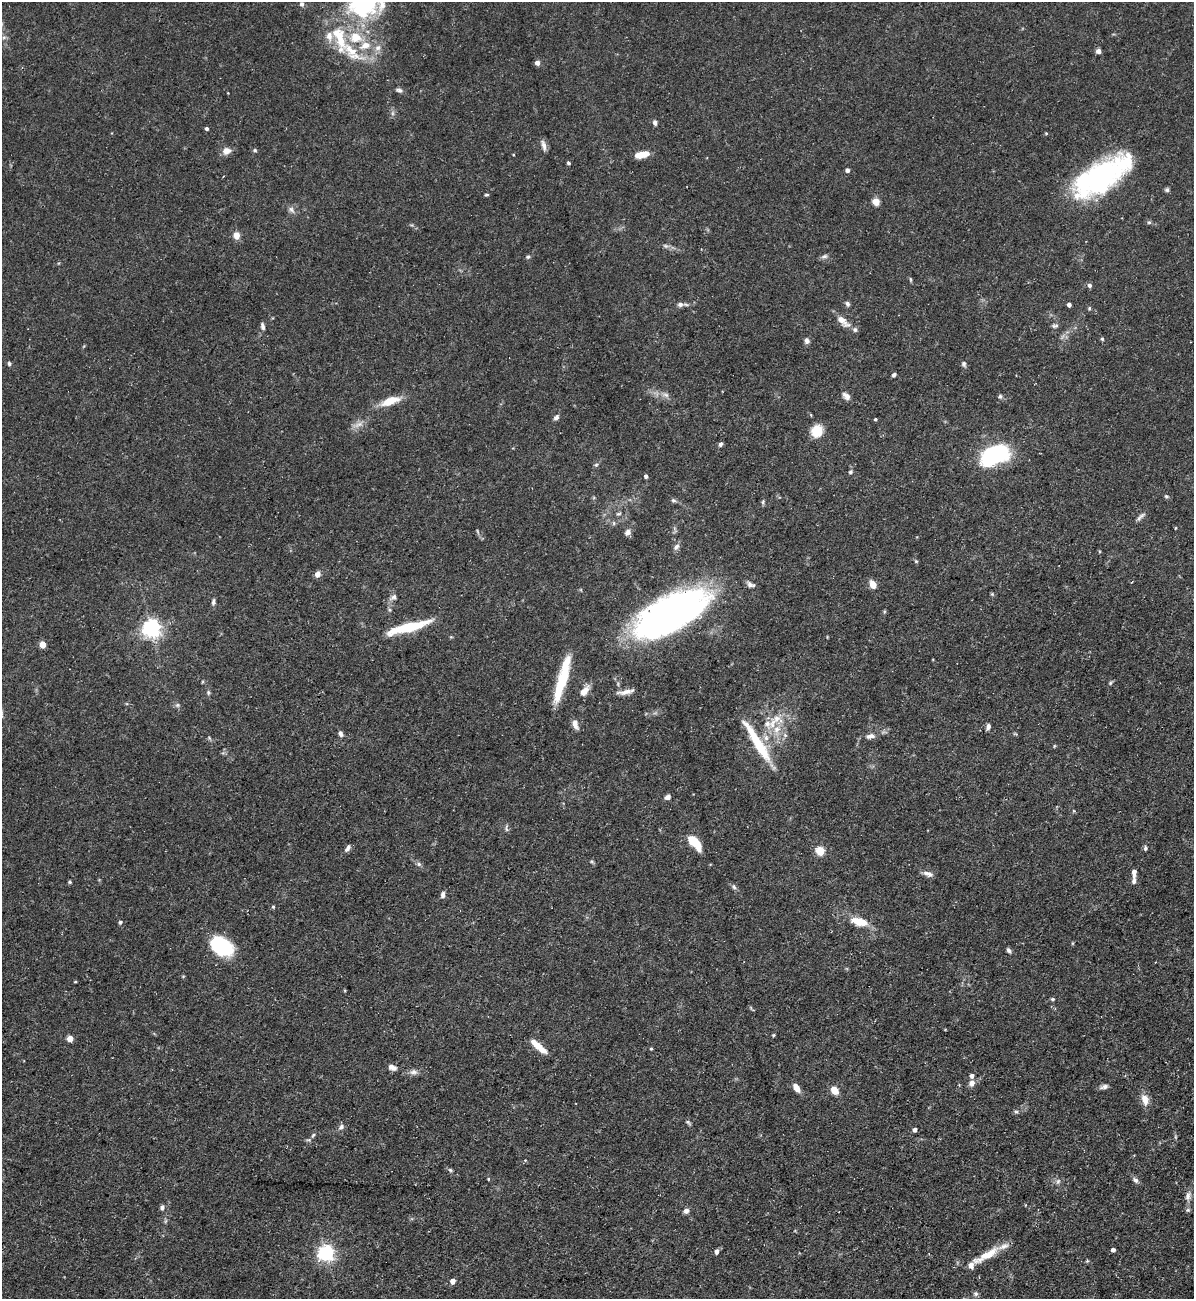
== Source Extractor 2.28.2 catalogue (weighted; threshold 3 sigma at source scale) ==
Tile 6 of 4 x 4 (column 2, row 2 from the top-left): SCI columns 1334-2525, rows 2597-3893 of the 5172 x 5191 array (HDU 1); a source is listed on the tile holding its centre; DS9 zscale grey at full resolution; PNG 1196 x 1301 px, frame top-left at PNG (2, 2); no overlay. Shown black and unused: <1% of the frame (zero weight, under 3 of 5 exposures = <1% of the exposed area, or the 3 px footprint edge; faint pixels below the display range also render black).
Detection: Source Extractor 2.28.2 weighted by HDU 2 'WHT'; one run over the whole footprint, this tile lists its part. Background 0.0757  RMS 0.0041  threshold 0.0185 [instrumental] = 3 sigma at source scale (4.5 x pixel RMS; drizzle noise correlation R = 1.50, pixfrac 1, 0.05/0.05 arcsec/px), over >= 5 px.
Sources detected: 157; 1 too faint to see at this stretch — not listed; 17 inside a brighter listed object's ellipse — not listed separately; the other 139 listed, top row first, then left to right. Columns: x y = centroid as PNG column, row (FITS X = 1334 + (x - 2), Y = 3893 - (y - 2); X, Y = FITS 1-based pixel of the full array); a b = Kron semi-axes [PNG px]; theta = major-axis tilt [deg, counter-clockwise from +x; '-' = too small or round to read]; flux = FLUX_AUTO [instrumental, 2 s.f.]
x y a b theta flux
302 4 6 5 - 1.2
363 5 43 35 19 42
4 37 6 4 18 0.73
378 48 10 8 35 2.4
351 50 45 17 -43 18
1098 51 6 5 - 1.7
537 63 4 4 - 2.7
399 90 9 5 -14 1.1
392 113 7 4 90 0.94
655 122 7 4 -78 1.2
206 129 4 3 - 0.91
1046 133 4 3 - 0.38
544 145 15 5 -76 1.8
255 150 5 4 - 0.59
226 151 9 8 - 3.3
641 155 12 5 13 8.1
568 163 5 3 - 0.63
847 170 4 4 - 1.5
1099 177 56 25 33 82
1167 190 5 5 - 0.89
487 195 5 4 - 0.55
876 202 5 5 - 10
291 210 11 6 -53 1.6
1149 222 6 5 - 0.64
236 235 9 7 -78 3
665 246 8 6 -20 1.1
824 256 9 5 17 1.2
528 257 6 4 21 0.67
911 279 7 3 -81 0.54
1089 285 6 5 - 1.1
680 304 8 6 2 1.5
847 304 7 5 -59 1.1
1069 304 4 4 - 1.6
1089 308 5 4 - 0.54
842 321 19 8 -43 4.6
263 326 9 5 -81 1.3
1055 326 8 5 4 0.96
1102 339 5 4 - 0.63
807 341 8 6 -83 1.4
9 364 6 4 -86 0.8
964 364 7 6 - 1
894 375 5 4 - 0.92
666 395 10 6 -19 1.7
846 396 11 7 -43 1.9
1000 396 6 5 - 0.79
390 401 26 9 19 7.4
556 417 7 5 44 1.4
875 419 4 3 - 0.61
817 431 11 10 - 9.6
721 444 6 4 57 0.96
995 455 25 14 25 54
596 465 5 5 - 0.68
850 472 5 5 - 0.85
646 476 4 3 - 1.2
1166 496 6 5 - 0.71
673 500 7 5 -15 0.84
618 514 7 4 7 0.7
1141 516 16 4 43 1.4
614 523 6 4 90 0.63
1175 528 4 2 - 0.38
628 532 8 7 - 1.6
676 547 10 6 46 1.5
916 561 5 4 - 0.53
317 574 6 6 - 2.5
751 584 11 6 -20 1.6
873 584 6 5 - 6.1
992 594 5 5 - 0.47
394 597 7 6 - 1.4
213 602 9 5 85 1.1
670 614 74 31 28 190
408 627 46 9 15 19
151 629 6 6 - 210
42 644 4 4 - 8.4
562 680 50 9 74 19
1110 683 6 5 - 0.66
584 691 14 7 51 3.8
208 692 7 5 90 0.78
625 692 23 6 9 3
177 705 7 6 - 0.88
773 723 22 8 75 6.2
575 724 12 6 -75 2.8
988 726 7 5 76 1.4
340 734 7 5 -66 1.5
870 736 12 7 5 2.2
209 738 7 4 -46 0.63
757 742 53 9 -58 19
1054 746 5 3 - 0.39
668 797 7 5 35 1.5
506 828 11 4 -88 0.84
694 842 14 6 -48 15
348 848 9 5 59 1.4
1145 848 6 5 - 0.82
820 851 5 5 - 18
592 862 6 4 -19 0.54
419 864 6 5 - 0.97
1134 872 10 6 89 2
928 874 13 7 -22 2
70 882 5 4 - 0.53
734 887 8 4 -54 0.98
443 895 8 5 84 1.5
273 907 5 4 - 0.54
120 922 5 4 - 0.73
859 922 14 7 -14 11
1072 943 5 3 - 0.4
221 946 26 17 -30 26
1009 950 7 4 -50 1.1
75 982 4 3 - 0.38
1053 999 6 4 0 0.67
773 1035 4 4 - 0.46
70 1039 4 4 - 6.4
538 1047 23 8 -37 5.4
651 1048 4 3 - 0.5
392 1067 10 6 -28 2.2
413 1072 10 7 8 1.8
972 1076 5 5 - 1.8
972 1083 7 6 - 2.4
1104 1087 11 5 16 1.5
796 1088 10 6 -57 3.3
835 1090 9 7 -45 4.3
1145 1100 15 8 -76 4.1
1016 1112 5 5 - 0.7
688 1122 8 4 -40 0.77
341 1127 9 6 46 1.4
915 1130 4 4 - 1.7
313 1135 6 4 46 0.72
450 1170 6 5 - 0.73
488 1179 4 3 - 0.42
1135 1180 9 6 -35 1.4
1058 1181 8 6 68 1.1
1188 1196 15 7 74 2.5
162 1208 7 6 - 1.1
686 1211 6 6 - 1.8
1113 1250 4 4 - 1.4
717 1251 6 5 - 1.3
326 1253 6 6 - 150
986 1255 38 8 29 9.4
1087 1261 5 4 - 0.49
452 1281 4 4 - 4
976 1294 7 7 - 0.96
Isophote crosses this tile's border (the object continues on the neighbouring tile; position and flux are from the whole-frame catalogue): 2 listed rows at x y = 363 5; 976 1294